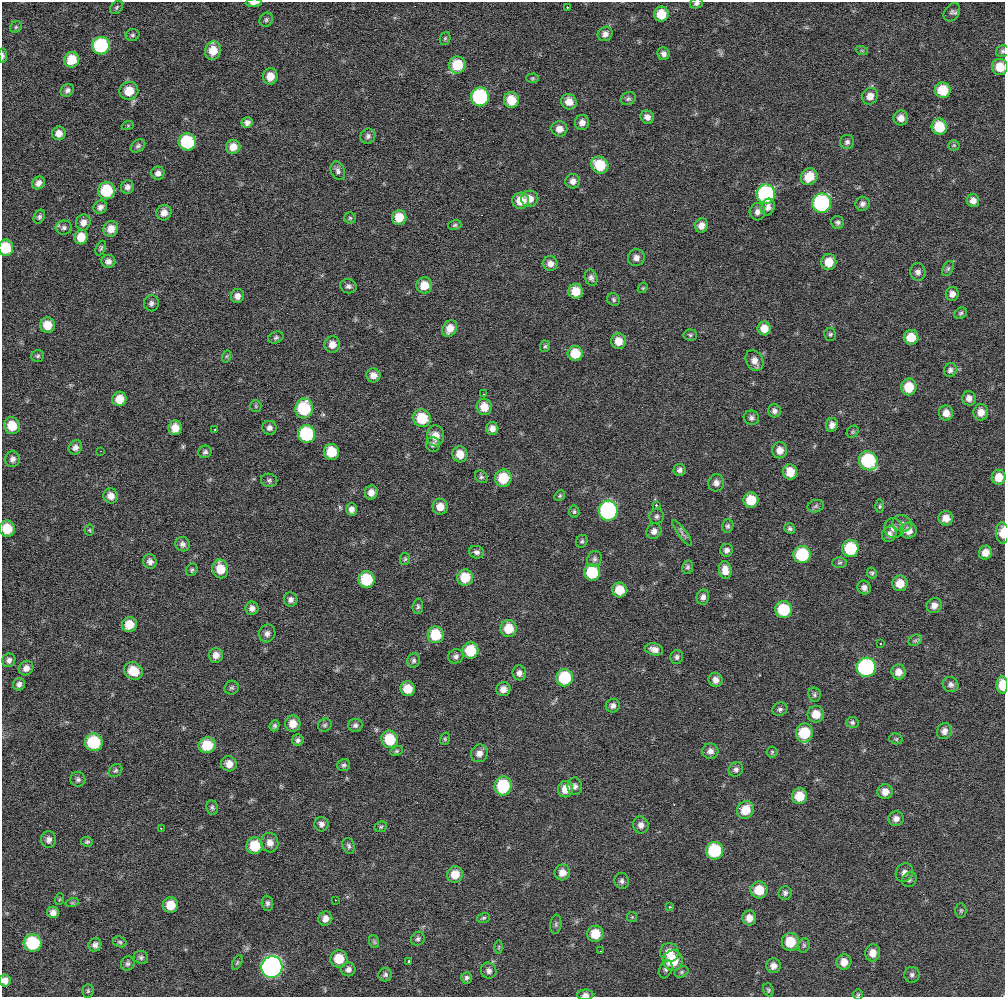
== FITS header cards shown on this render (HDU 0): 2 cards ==
NAXIS1  =                 1003
NAXIS2  =                  995

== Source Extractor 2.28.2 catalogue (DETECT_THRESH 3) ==
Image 1003 x 995 px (HDU 0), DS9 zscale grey, 1 PNG px = 1 image px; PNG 1007 x 999 px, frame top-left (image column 1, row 995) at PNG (2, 2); each listed source drawn as its Kron ellipse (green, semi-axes under 4 px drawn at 4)
Background 401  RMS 9.6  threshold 28.8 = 3 sigma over >= 5 px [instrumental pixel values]
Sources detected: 318; all 318 listed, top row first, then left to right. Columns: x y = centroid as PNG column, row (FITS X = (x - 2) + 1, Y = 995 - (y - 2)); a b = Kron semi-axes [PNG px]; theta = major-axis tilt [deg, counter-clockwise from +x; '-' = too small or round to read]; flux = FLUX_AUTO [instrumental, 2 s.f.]
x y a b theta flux
254 3 8 3 1 2800
696 3 6 5 - 1400
117 7 7 5 47 1200
567 7 3 2 - 1600
952 12 10 7 55 1900
661 14 7 7 - 12000
266 20 7 6 - 1400
16 27 6 5 - 1200
605 34 8 7 - 2700
133 35 7 6 - 1300
445 38 7 5 68 960
101 46 9 8 - 53000
213 51 9 8 - 9600
862 51 6 4 -19 790
1002 51 7 6 - 1300
664 54 6 6 - 2500
3 56 7 3 -87 1300
72 60 8 7 - 14000
457 65 8 8 - 18000
1000 67 8 8 - 11000
270 76 8 7 - 7000
532 78 6 4 1 900
67 90 7 6 - 2200
943 90 8 8 - 17000
129 91 9 9 - 12000
870 96 8 8 - 4800
480 97 9 9 - 65000
628 99 8 6 25 1600
511 100 8 7 - 13000
569 102 8 7 - 6500
647 117 7 6 - 3500
901 118 7 7 - 4400
247 122 5 5 - 2500
582 123 7 7 - 3600
128 125 6 4 19 720
939 127 8 7 - 18000
559 129 8 7 - 4600
59 133 7 6 - 4500
368 136 8 7 - 2100
187 142 9 8 - 36000
847 142 7 7 - 1900
954 145 5 5 - 880
138 146 8 5 37 1500
233 147 7 7 - 6700
600 165 9 8 - 19000
338 171 10 7 -68 2400
158 173 6 6 - 2900
809 177 9 7 49 12000
573 181 7 7 - 3200
38 183 7 6 - 3200
127 187 7 6 - 2700
107 191 8 8 - 29000
766 194 9 9 - 90000
530 199 8 8 - 5400
973 200 6 6 - 3700
521 201 8 8 - 10000
822 203 10 9 - 95000
862 204 7 7 - 2400
100 207 7 6 - 2900
768 207 8 6 70 3000
757 212 8 8 - 3000
164 213 8 7 - 4400
39 217 7 5 64 1500
399 217 7 7 - 10000
350 218 5 5 - 970
83 222 8 7 - 4000
838 222 6 6 - 1700
455 225 7 5 16 1200
701 226 7 6 - 4300
64 228 8 7 - 2100
111 229 8 7 - 5900
81 237 7 6 - 9300
6 248 8 7 - 19000
101 248 8 5 67 1200
636 258 9 8 - 3400
108 261 7 6 - 3000
829 262 8 7 - 10000
550 264 7 7 - 3600
948 269 8 5 63 1500
918 272 9 7 -85 2800
591 278 8 6 -70 2000
424 285 8 8 - 9800
348 286 8 7 - 2100
643 288 5 4 - 820
576 291 7 7 - 11000
952 294 7 6 - 3800
237 296 7 6 - 3400
613 299 7 6 - 1300
151 303 8 7 - 2100
961 313 7 5 32 1300
47 325 8 7 - 10000
450 328 9 7 57 6700
764 328 7 6 - 7200
830 334 6 6 - 1100
690 335 7 5 -4 1200
911 337 7 7 - 11000
276 338 8 5 22 1400
619 341 8 7 - 6900
332 344 8 8 - 5600
545 346 6 5 - 1100
575 353 7 7 - 14000
38 356 6 5 - 1200
227 356 6 4 70 960
754 361 11 8 -60 4800
950 370 7 6 - 2000
373 375 7 7 - 4400
909 387 8 7 - 14000
483 394 3 2 - 1800
969 398 7 7 - 3500
119 399 7 7 - 8800
256 406 6 5 - 1000
484 407 8 7 - 8300
304 408 10 8 81 36000
774 411 6 6 - 2300
981 412 8 7 - 5800
946 413 7 7 - 5000
422 418 9 8 - 20000
751 418 8 7 - 2100
832 425 7 6 - 3200
12 426 8 8 - 13000
175 428 7 6 - 7000
269 428 7 7 - 2400
492 428 6 6 - 3500
215 429 3 2 - 850
853 432 6 5 - 980
307 434 9 8 - 49000
436 436 10 8 -89 6900
433 445 7 7 - 2000
75 447 7 6 - 3100
780 450 8 7 - 5100
100 451 2 2 - 420
205 452 7 6 - 1700
331 452 8 7 - 16000
460 454 8 7 - 8000
12 459 8 7 - 2700
868 461 10 9 - 50000
680 470 6 6 - 2300
790 472 7 7 - 10000
481 477 7 5 -44 1300
999 477 7 7 - 8500
503 478 8 8 - 19000
269 480 8 6 -11 1700
716 483 8 8 - 3500
371 492 7 6 - 4300
111 496 7 7 - 4300
560 496 6 5 - 950
751 500 7 7 - 15000
656 505 3 2 - 2000
816 506 8 6 17 1700
880 506 7 4 87 1000
440 507 8 7 - 6900
351 509 6 5 - 2900
608 511 10 9 - 95000
574 512 6 5 - 1100
657 516 8 7 - 1900
946 518 7 7 - 6000
902 523 9 8 - 2600
728 526 7 5 73 1400
7 528 8 7 - 14000
790 528 5 5 - 1400
894 528 10 9 - 4200
89 530 5 5 - 870
654 531 8 7 - 3300
909 531 8 8 - 5300
682 533 16 3 -54 1800
1002 533 11 6 -87 8500
889 534 8 7 - 3000
582 541 7 5 62 1200
183 544 7 7 - 2500
850 548 8 8 - 31000
727 550 6 6 - 2400
477 552 7 6 - 2200
985 552 7 6 - 5800
802 555 8 8 - 36000
405 559 6 5 - 1000
594 559 8 7 - 1900
150 561 7 6 - 2900
839 563 7 5 2 1300
688 567 7 5 79 1300
220 569 9 8 - 11000
192 570 6 5 - 1100
725 570 9 6 -82 5700
592 572 8 8 - 28000
872 573 5 5 - 1200
465 578 8 8 - 15000
366 580 8 8 - 26000
900 583 8 7 - 9100
864 587 7 6 - 2800
620 590 7 7 - 12000
703 597 7 6 - 2500
291 600 7 7 - 2300
934 605 8 7 - 3800
418 606 8 5 87 1300
252 608 7 6 - 3200
784 610 8 8 - 26000
129 625 7 7 - 9600
509 629 8 8 - 12000
267 633 9 8 - 2900
436 635 8 8 - 20000
915 640 7 5 29 1500
880 644 3 2 - 1200
654 649 9 6 -11 3900
470 651 8 8 - 19000
216 655 7 7 - 4200
456 656 7 7 - 2200
677 657 7 6 - 1800
9 660 7 6 - 2400
414 660 7 6 - 1500
866 667 9 9 - 100000
26 668 8 7 - 3600
133 671 10 8 -33 13000
898 672 7 7 - 4800
519 673 7 7 - 2800
565 678 8 8 - 33000
716 680 7 7 - 3700
19 684 6 6 - 2300
951 685 8 7 - 2400
1002 685 9 5 -87 12000
232 688 7 6 - 1400
408 689 7 7 - 10000
503 689 7 7 - 4300
814 695 7 6 - 1400
613 706 7 6 - 2700
780 709 8 6 28 1800
816 714 8 8 - 8600
852 722 6 5 - 1400
293 724 8 7 - 7400
325 725 7 6 - 1300
355 725 7 6 - 2000
274 726 5 4 - 1300
944 731 8 7 - 3300
804 733 9 8 - 24000
390 739 9 8 - 20000
445 739 6 5 - 930
896 739 7 5 -14 1000
298 740 6 5 - 1800
94 742 9 9 - 33000
207 745 8 8 - 17000
396 751 7 4 27 1000
710 751 8 7 - 3400
772 752 5 5 - 930
479 753 9 8 - 4000
229 764 8 7 - 4900
344 765 6 6 - 1500
736 769 8 6 38 2100
116 770 7 5 43 1400
78 779 7 7 - 1800
503 786 9 8 - 35000
575 786 9 7 -89 2400
566 789 8 7 - 8200
885 792 7 7 - 5600
799 796 8 7 - 13000
212 807 7 5 -81 1400
745 810 9 8 - 12000
896 819 8 7 - 3300
321 824 7 7 - 2700
641 825 8 8 - 3500
381 827 6 5 - 1200
161 828 4 2 - 850
49 840 8 7 - 3100
87 842 6 4 -6 1200
270 843 10 8 -81 4700
255 846 8 8 - 16000
349 846 8 6 -71 1700
715 851 9 8 - 42000
562 872 8 7 - 5000
904 872 9 8 - 3300
455 874 8 7 - 9600
909 880 8 7 - 1800
622 881 8 7 - 2200
759 890 8 8 - 13000
785 893 7 6 - 1800
60 899 6 4 70 840
335 900 3 2 - 1700
72 903 7 4 18 1000
267 903 7 6 - 1800
170 905 8 7 - 11000
669 907 3 3 - 2700
961 910 7 5 -90 1100
53 912 6 5 - 3400
632 917 5 5 - 810
483 918 6 4 16 1100
749 918 7 7 - 5400
325 919 7 6 - 4000
556 924 9 5 83 1400
595 934 8 8 - 12000
418 939 7 6 - 1700
120 942 7 5 -17 1300
374 942 6 5 - 1000
790 942 9 8 - 17000
33 943 9 8 - 38000
95 945 7 6 - 2400
804 945 7 5 76 1300
499 947 7 4 89 960
600 951 2 2 - 440
669 953 9 9 - 6900
873 953 8 7 - 6300
141 957 7 6 - 1600
339 959 9 8 - 14000
409 961 3 3 - 8400
673 961 10 9 - 22000
844 962 8 7 - 6100
237 963 8 4 64 960
128 964 7 6 - 1700
773 966 7 7 - 3900
272 967 11 10 - 250000
348 969 7 7 - 2800
666 969 9 6 69 1700
489 971 8 7 - 2600
682 972 7 5 27 1200
385 975 7 6 - 1700
912 975 8 7 - 2200
467 978 6 5 - 1600
5 980 6 6 - 3900
768 990 7 5 -70 1100
88 991 7 5 88 1300
585 995 8 5 0 2700
858 995 5 5 - 840
At the frame edge (FLAGS 8, measured only in part): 12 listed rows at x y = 254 3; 696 3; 1002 51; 3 56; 1000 67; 6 248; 7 528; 1002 533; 1002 685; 5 980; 585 995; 858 995